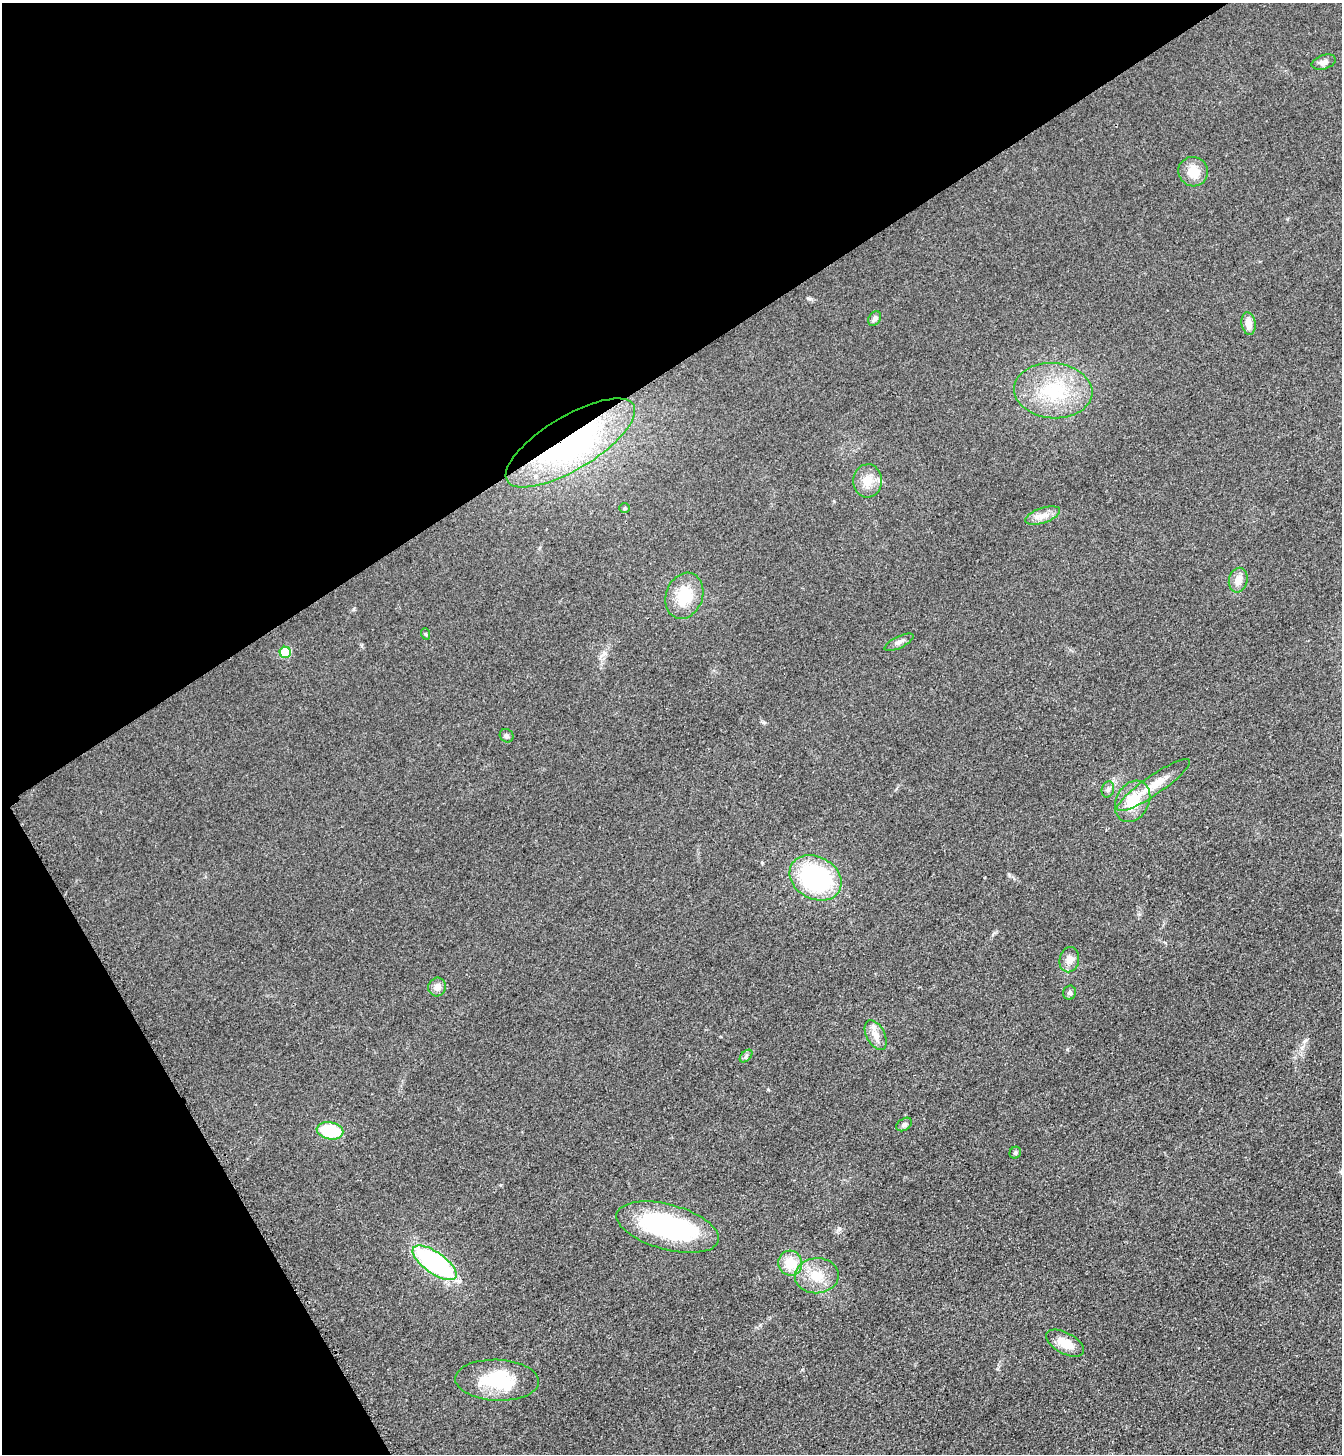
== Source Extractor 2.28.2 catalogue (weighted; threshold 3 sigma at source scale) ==
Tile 5 of 4 x 4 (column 1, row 2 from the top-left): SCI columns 181-1520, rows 2935-4386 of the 5861 x 5869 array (HDU 1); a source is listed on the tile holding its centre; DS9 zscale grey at full resolution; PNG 1344 x 1456 px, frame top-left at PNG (2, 3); each listed source drawn as its Kron ellipse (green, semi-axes under 4 px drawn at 4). Shown black and unused: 32% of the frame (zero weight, under 3 of 4 exposures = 3% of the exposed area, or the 3 px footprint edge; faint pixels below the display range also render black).
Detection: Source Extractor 2.28.2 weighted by HDU 2 'WHT'; one run over the whole footprint, this tile lists its part. Background 0.0777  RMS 0.0098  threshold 0.0442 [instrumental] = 3 sigma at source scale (4.5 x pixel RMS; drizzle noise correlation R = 1.50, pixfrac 1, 0.05/0.05 arcsec/px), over >= 5 px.
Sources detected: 34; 1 inside a brighter object's white glare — neither listed nor drawn; the other 33 listed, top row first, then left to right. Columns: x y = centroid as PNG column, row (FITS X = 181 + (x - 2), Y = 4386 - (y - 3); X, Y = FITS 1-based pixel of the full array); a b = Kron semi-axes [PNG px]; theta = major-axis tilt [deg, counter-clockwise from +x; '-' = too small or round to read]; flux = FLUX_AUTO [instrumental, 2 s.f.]
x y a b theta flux
1324 62 12 7 18 4.4
1193 172 15 14 - 18
875 319 8 5 56 3
1248 323 11 7 -81 10
1053 391 39 27 -4 66
570 443 74 26 31 220
868 481 16 14 86 15
625 508 5 5 - 1.5
1043 516 18 7 19 8.8
1238 580 12 9 78 9.4
684 596 24 18 69 32
426 634 6 3 -71 1.1
899 642 16 6 26 4.3
285 652 5 5 - 45
507 736 7 6 - 2.3
1154 785 43 9 34 22
1108 789 8 6 74 3
1133 801 22 16 62 29
815 878 27 21 -28 130
1069 960 13 9 79 7.8
437 987 9 9 - 6.1
1070 993 7 6 - 3
876 1035 16 9 -62 9.4
746 1056 8 4 46 2.1
904 1124 8 5 36 2.7
330 1131 13 8 -10 54
1015 1153 6 5 - 2.2
668 1227 53 22 -15 160
435 1263 26 10 -35 160
790 1263 12 12 - 22
817 1276 22 17 4 23
1065 1343 21 10 -28 16
497 1380 42 20 -3 59
Overlapping masked pixels (flux is a lower limit): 1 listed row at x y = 570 443
Unlisted compact peaks at least as high as the median listed source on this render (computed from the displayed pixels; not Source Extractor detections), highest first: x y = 839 1228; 1067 1049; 808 298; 1009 875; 760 1325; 762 863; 354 609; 604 653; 768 1089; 994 933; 763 722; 834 501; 997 1369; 501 1185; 1139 914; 1165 943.